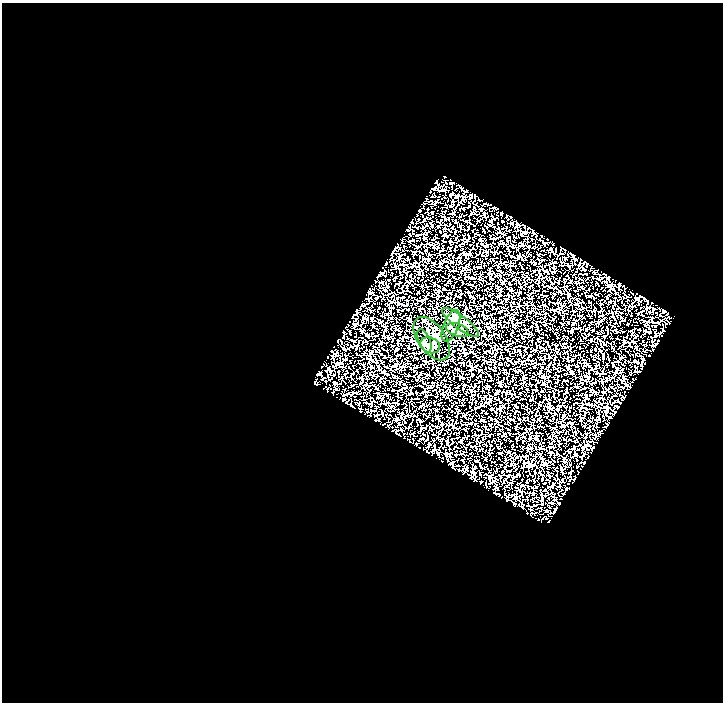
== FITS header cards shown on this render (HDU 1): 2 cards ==
NAXIS1  =                  721
NAXIS2  =                  700

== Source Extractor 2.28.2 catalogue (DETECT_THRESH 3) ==
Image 721 x 700 px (HDU 1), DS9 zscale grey, 1 PNG px = 1 image px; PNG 725 x 704 px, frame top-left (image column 1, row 700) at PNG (2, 3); each listed source drawn as its Kron ellipse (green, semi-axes under 4 px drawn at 4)
Background 0.936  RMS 2.7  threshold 8.02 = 3 sigma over >= 5 px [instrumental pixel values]
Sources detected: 6; all 6 listed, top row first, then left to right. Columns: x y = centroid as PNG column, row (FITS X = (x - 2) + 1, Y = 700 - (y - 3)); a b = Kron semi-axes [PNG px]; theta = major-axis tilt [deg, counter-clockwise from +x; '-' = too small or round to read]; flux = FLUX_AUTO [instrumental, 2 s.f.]
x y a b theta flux
461 323 22 6 -37 1100
451 326 16 7 68 1000
457 330 12 6 -17 660
432 339 25 13 -55 1800
424 341 12 6 -67 560
430 345 10 7 -21 690